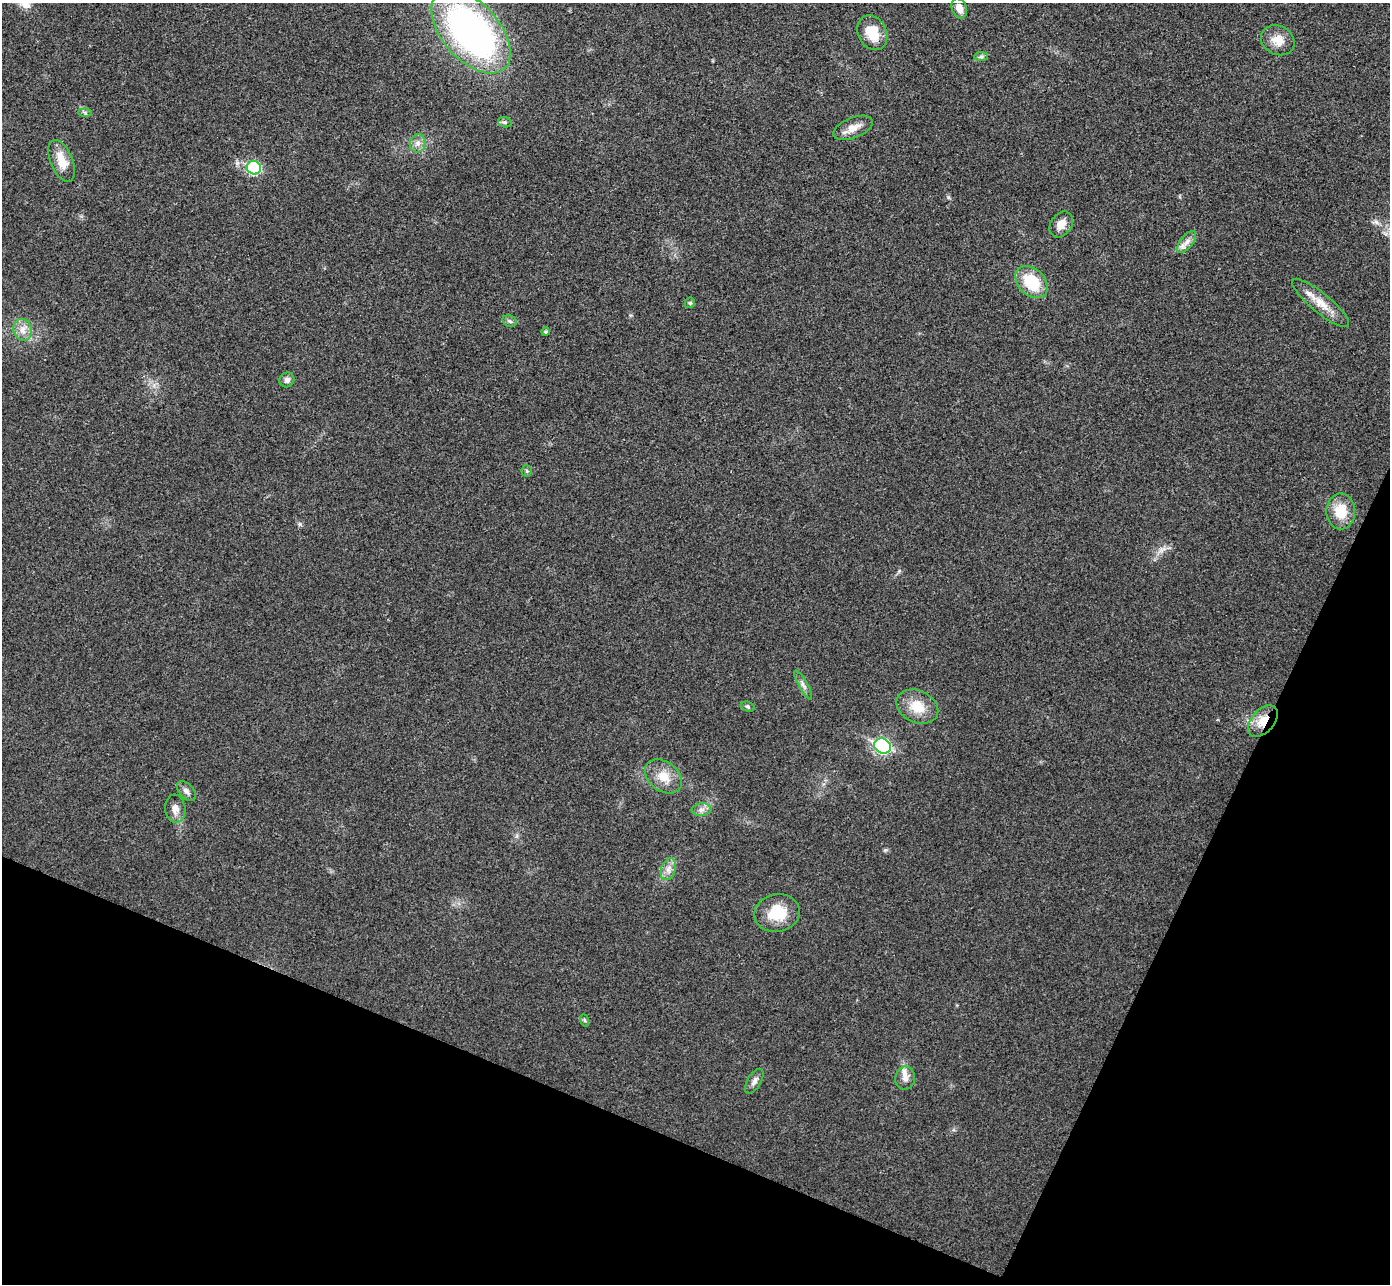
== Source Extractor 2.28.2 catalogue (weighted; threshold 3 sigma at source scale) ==
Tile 15 of 4 x 4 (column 3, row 4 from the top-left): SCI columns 2802-4189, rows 194-1475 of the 5607 x 5646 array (HDU 1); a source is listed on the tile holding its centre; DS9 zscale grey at full resolution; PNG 1392 x 1286 px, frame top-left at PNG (2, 3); each listed source drawn as its Kron ellipse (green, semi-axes under 4 px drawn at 4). Shown black and unused: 21% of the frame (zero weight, under 3 of 4 exposures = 6% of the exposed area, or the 3 px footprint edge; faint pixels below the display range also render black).
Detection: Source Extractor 2.28.2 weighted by HDU 2 'WHT'; one run over the whole footprint, this tile lists its part. Background 0.025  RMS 0.0063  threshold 0.0283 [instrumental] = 3 sigma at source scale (4.5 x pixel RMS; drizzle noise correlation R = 1.50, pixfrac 1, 0.05/0.05 arcsec/px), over >= 5 px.
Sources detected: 36; all 36 listed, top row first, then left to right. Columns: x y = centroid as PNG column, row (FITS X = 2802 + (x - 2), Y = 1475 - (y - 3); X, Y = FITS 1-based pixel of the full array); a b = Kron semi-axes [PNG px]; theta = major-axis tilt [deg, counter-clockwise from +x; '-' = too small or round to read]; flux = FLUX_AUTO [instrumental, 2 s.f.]
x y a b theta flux
959 8 10 7 -68 5.5
471 31 50 28 -48 250
872 33 18 14 -61 14
1278 40 17 14 -27 8.3
981 57 7 4 0 1.2
85 113 6 4 -2 1.1
505 122 7 5 -19 1.2
853 128 21 10 22 6.9
418 143 9 8 - 3.1
62 161 22 11 -67 11
254 168 7 6 - 58
1061 224 14 10 55 6.3
1187 242 13 6 52 3.6
1032 282 18 13 -45 23
690 303 5 5 - 0.96
1321 303 36 10 -40 11
510 321 7 5 -22 1.4
23 330 11 9 -78 5
546 332 4 4 - 0.77
287 380 7 7 - 2.4
527 471 5 5 - 0.86
1341 511 18 14 -90 16
803 685 16 4 -61 2.5
748 707 7 5 -19 1
917 707 22 16 -25 14
1263 721 18 11 48 11
882 746 8 7 - 100
663 776 20 14 -38 11
186 791 12 7 -48 2.7
175 809 14 10 -83 4.5
701 810 10 6 6 2.8
668 869 11 7 69 4.1
777 913 23 18 11 19
584 1020 6 4 -71 0.86
905 1078 11 9 82 4.6
754 1081 14 6 59 2.9
Overlapping masked pixels (flux is a lower limit): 1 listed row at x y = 1263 721
Unlisted compact peaks at least as high as the median listed source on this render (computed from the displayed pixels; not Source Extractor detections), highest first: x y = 948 197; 300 524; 885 850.